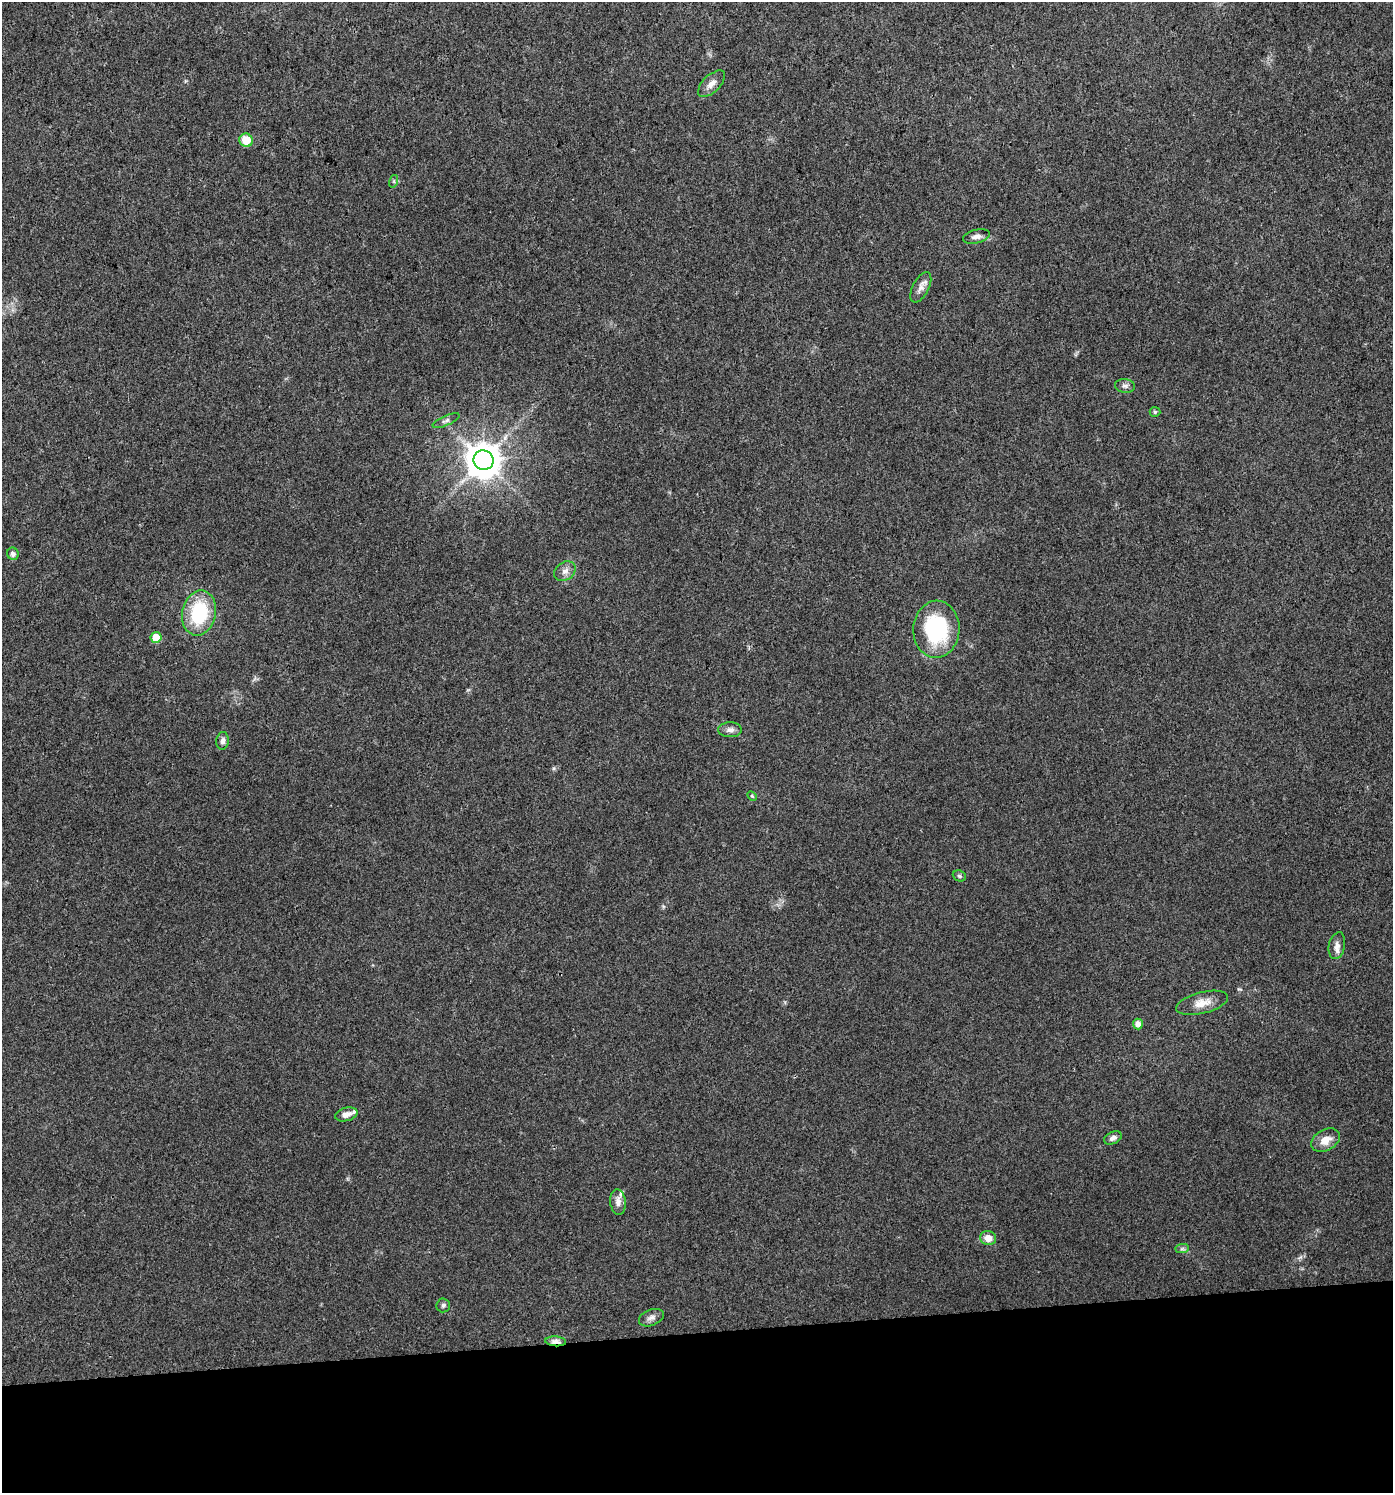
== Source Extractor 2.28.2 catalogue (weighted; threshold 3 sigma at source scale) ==
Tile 8 of 3 x 3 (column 2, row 3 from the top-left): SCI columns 1435-2825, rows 1-1491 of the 4218 x 4472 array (HDU 1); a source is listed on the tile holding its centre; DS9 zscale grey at full resolution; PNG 1395 x 1495 px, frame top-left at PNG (2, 2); each listed source drawn as its Kron ellipse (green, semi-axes under 4 px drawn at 4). Shown black and unused: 11% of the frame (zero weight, under 3 of 4 exposures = <1% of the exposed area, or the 3 px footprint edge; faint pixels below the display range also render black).
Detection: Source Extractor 2.28.2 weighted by HDU 2 'WHT'; one run over the whole footprint, this tile lists its part. Background 0.0306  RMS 0.0039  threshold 0.0176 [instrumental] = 3 sigma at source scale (4.5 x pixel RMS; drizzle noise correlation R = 1.50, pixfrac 1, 0.0396/0.0396 arcsec/px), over >= 5 px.
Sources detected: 32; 2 inside a brighter listed object's ellipse — not listed separately; the other 30 listed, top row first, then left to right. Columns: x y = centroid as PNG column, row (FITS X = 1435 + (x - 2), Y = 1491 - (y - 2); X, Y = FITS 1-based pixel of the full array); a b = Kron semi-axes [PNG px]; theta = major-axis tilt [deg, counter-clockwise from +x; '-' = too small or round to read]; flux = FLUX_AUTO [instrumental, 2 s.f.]
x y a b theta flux
712 84 17 8 44 2.9
246 140 7 6 - 7.7
394 181 6 4 73 0.59
976 237 14 7 13 2.1
921 287 16 8 63 2.6
1125 386 10 6 -6 1.4
1155 412 5 5 - 0.56
446 421 14 5 22 1.4
483 460 10 9 - 900
13 554 6 5 - 1.5
565 571 11 9 35 2.5
199 613 23 16 78 26
936 629 28 23 87 36
156 637 5 5 - 7.4
730 730 12 7 1 1.9
223 741 9 6 84 1.6
752 796 5 3 - 0.49
959 876 7 5 -22 0.7
1337 946 13 8 77 2.4
1202 1003 26 10 14 5.1
1138 1024 5 5 - 2.7
346 1114 11 6 14 2.6
1113 1138 9 6 25 1.6
1325 1140 15 10 30 4.4
618 1202 13 7 -83 2.4
988 1238 8 7 - 4.2
1182 1249 7 4 1 0.81
443 1305 7 6 - 1
651 1318 13 8 21 2.1
556 1341 10 5 -4 3.3
Overlapping masked pixels (flux is a lower limit): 1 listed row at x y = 556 1341